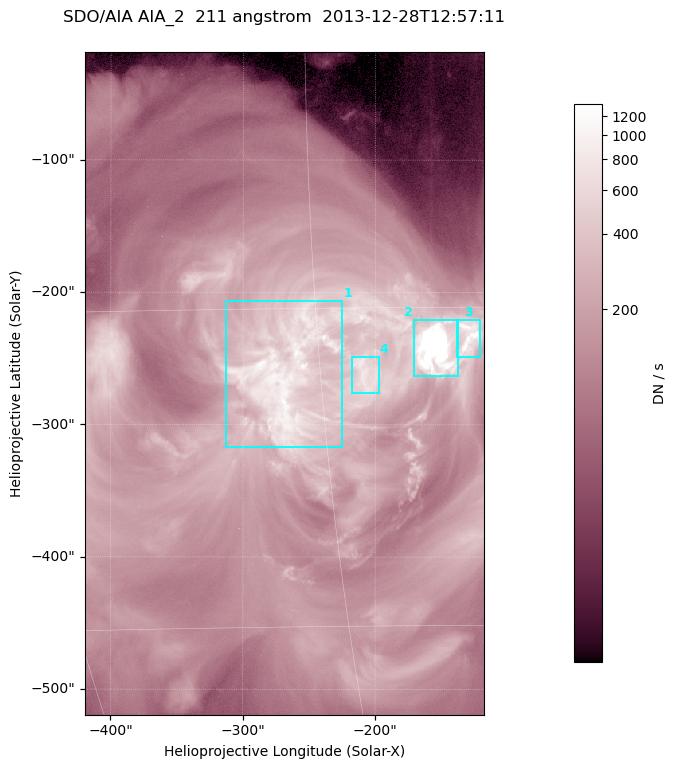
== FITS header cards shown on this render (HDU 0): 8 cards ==
TELESCOP= 'SDO/AIA '
INSTRUME= 'AIA_2   '
WAVELNTH=                  211
WAVEUNIT= 'angstrom'
DATE-OBS= '2013-12-28T12:57:11.62'
CTYPE1  = 'HPLN-TAN'
CTYPE2  = 'HPLT-TAN'
BUNIT   = 'DN / s  '

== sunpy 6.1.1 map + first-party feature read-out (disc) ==
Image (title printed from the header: SDO/AIA AIA_2  211 angstrom  2013-12-28T12:57:11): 501 x 833 px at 0.601 arcsec/px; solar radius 976 arcsec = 1624 px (partial field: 5.0% of the solar disc is inside the frame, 100% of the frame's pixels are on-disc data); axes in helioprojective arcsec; data unit DN / s (BUNIT, on the colour bar)
Orientation: roll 0.0564 deg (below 1 deg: not rotated)
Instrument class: DISC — disc imager (sunpy class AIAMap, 211 A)
Bright regions (active regions / flare kernels): reference = the on-disc median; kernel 5 px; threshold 5 sigma = 481 DN / s over a disc level ~141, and >= 1.15x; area >= 417 px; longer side >= 6 px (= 3.6 arcsec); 4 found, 4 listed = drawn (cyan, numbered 1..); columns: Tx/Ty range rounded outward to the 2 arcsec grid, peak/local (2 s.f.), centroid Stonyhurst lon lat
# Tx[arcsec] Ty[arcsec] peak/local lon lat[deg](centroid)
1 -314..-224 -318..-206 8.4 -17 -18
2 -172..-136 -264..-220 40 -10 -17
3 -138..-120 -250..-220 11 -8 -16
4 -218..-196 -276..-248 6 -13 -18